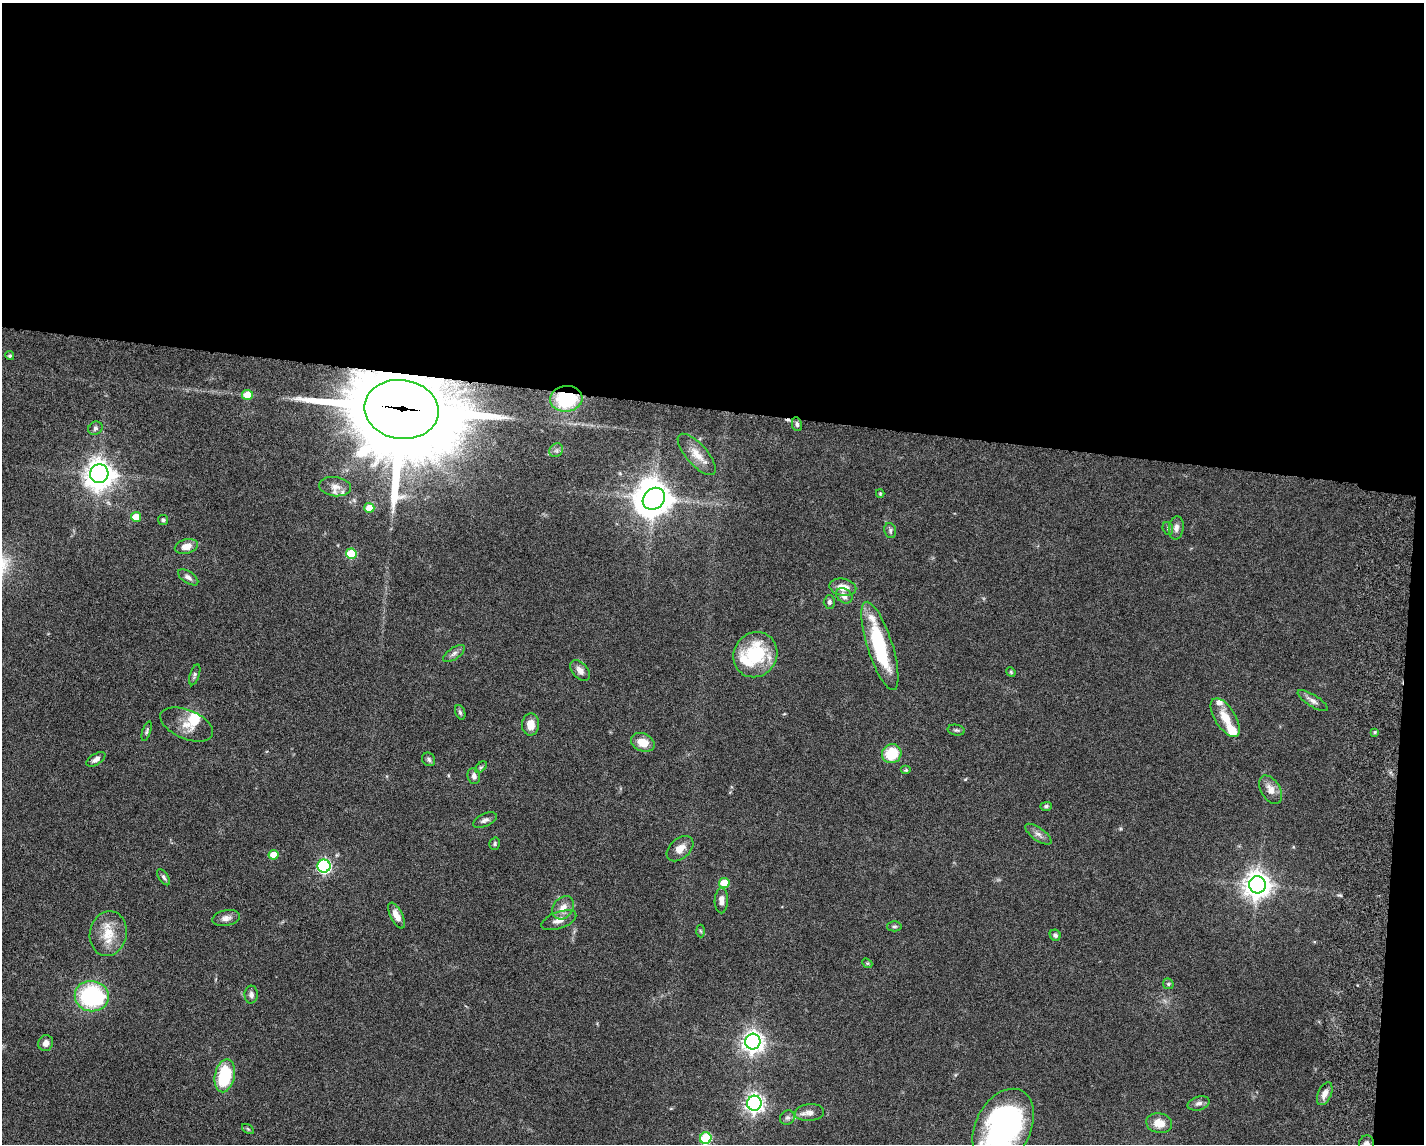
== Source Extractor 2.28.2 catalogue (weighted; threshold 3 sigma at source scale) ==
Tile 3 of 3 x 4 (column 3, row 1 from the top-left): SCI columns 3123-4544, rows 3439-4580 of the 4711 x 4593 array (HDU 1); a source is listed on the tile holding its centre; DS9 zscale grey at full resolution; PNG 1426 x 1146 px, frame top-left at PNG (2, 3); each listed source drawn as its Kron ellipse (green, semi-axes under 4 px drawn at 4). Shown black and unused: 37% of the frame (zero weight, under 5 of 9 exposures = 3% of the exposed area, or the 3 px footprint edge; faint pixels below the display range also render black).
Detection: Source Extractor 2.28.2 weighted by HDU 2 'WHT'; one run over the whole footprint, this tile lists its part. Background 0.0589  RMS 0.003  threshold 0.0124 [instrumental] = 3 sigma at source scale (4.09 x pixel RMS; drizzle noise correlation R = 1.36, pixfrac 0.8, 0.05/0.05 arcsec/px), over >= 5 px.
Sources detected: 93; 2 inside a brighter object's white glare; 1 cosmic-ray / hot-pixel residue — neither listed nor drawn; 8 inside a brighter listed object's ellipse — not listed separately; the other 82 listed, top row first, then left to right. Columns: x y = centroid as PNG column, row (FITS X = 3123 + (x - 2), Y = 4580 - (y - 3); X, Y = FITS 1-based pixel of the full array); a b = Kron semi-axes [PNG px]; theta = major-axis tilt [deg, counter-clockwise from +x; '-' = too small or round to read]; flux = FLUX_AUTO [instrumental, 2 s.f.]
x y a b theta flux
10 356 4 4 - 0.54
248 395 5 5 - 5.6
566 399 16 12 6 17
401 409 37 29 -8 4600
797 424 7 5 -79 0.66
95 428 7 6 - 0.74
556 450 7 6 - 0.88
697 454 26 10 -48 3.8
99 474 9 9 - 350
335 487 16 9 -7 2.2
880 494 4 4 - 0.31
654 499 12 10 40 450
369 508 5 5 - 3.5
136 517 5 5 - 4.9
163 520 5 5 - 0.57
1168 528 6 5 - 0.5
1176 528 11 7 84 1.5
890 530 8 5 -77 0.67
186 546 12 7 15 3
351 554 5 5 - 12
188 577 11 5 -34 1.1
843 587 13 8 -11 3
844 596 9 7 -38 1.8
829 602 7 5 -90 0.65
880 646 46 12 -72 21
454 654 12 5 34 1.1
755 655 23 21 58 19
580 670 12 7 -49 1.7
1011 672 5 4 - 0.35
195 675 11 4 71 0.65
1313 701 17 6 -32 1.4
460 712 7 5 -69 0.58
1225 718 22 10 -58 5.1
187 724 28 14 -22 4.6
531 724 11 8 88 3.1
956 730 8 5 -9 0.6
147 731 10 4 71 0.58
1375 732 4 4 - 0.37
643 742 12 9 -23 4.5
892 754 10 9 - 8.8
96 759 10 5 31 1.3
429 759 7 6 - 0.66
481 767 7 4 44 0.45
906 770 5 4 - 0.4
474 776 8 6 -77 1.2
1271 790 16 9 -58 2.6
1046 806 5 4 - 0.53
485 820 12 6 24 1.1
1038 834 15 6 -36 1.5
495 844 6 5 - 0.49
680 849 15 10 41 3
274 855 5 5 - 4.8
324 866 6 6 - 57
163 877 9 4 -56 0.67
724 883 5 5 - 7.4
1257 885 8 8 - 310
721 901 13 6 89 2.1
563 908 13 9 53 2.7
397 916 14 6 -63 2.4
226 918 14 8 11 1.7
559 920 18 8 20 2.4
894 926 7 5 2 0.56
700 931 6 4 -87 0.37
108 934 22 18 79 6.9
1055 935 6 5 - 0.83
867 963 6 4 -42 0.37
1168 984 6 5 - 0.45
251 995 9 6 88 1.1
92 996 17 15 -10 33
753 1042 8 7 - 190
46 1043 8 7 - 1.6
225 1076 17 10 78 17
1325 1094 12 6 66 1.8
754 1103 7 7 - 140
1198 1103 11 7 16 1.1
809 1112 15 8 5 1.8
787 1118 8 7 - 0.88
1159 1123 13 10 -11 3.4
1003 1127 41 27 63 69
248 1129 6 4 -34 0.39
706 1138 6 5 - 21
1366 1144 8 7 - 1.2
Overlapping masked pixels (flux is a lower limit): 2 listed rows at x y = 566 399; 401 409
Isophote crosses this tile's border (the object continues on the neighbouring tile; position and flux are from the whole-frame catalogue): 3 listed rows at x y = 1003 1127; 706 1138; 1366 1144